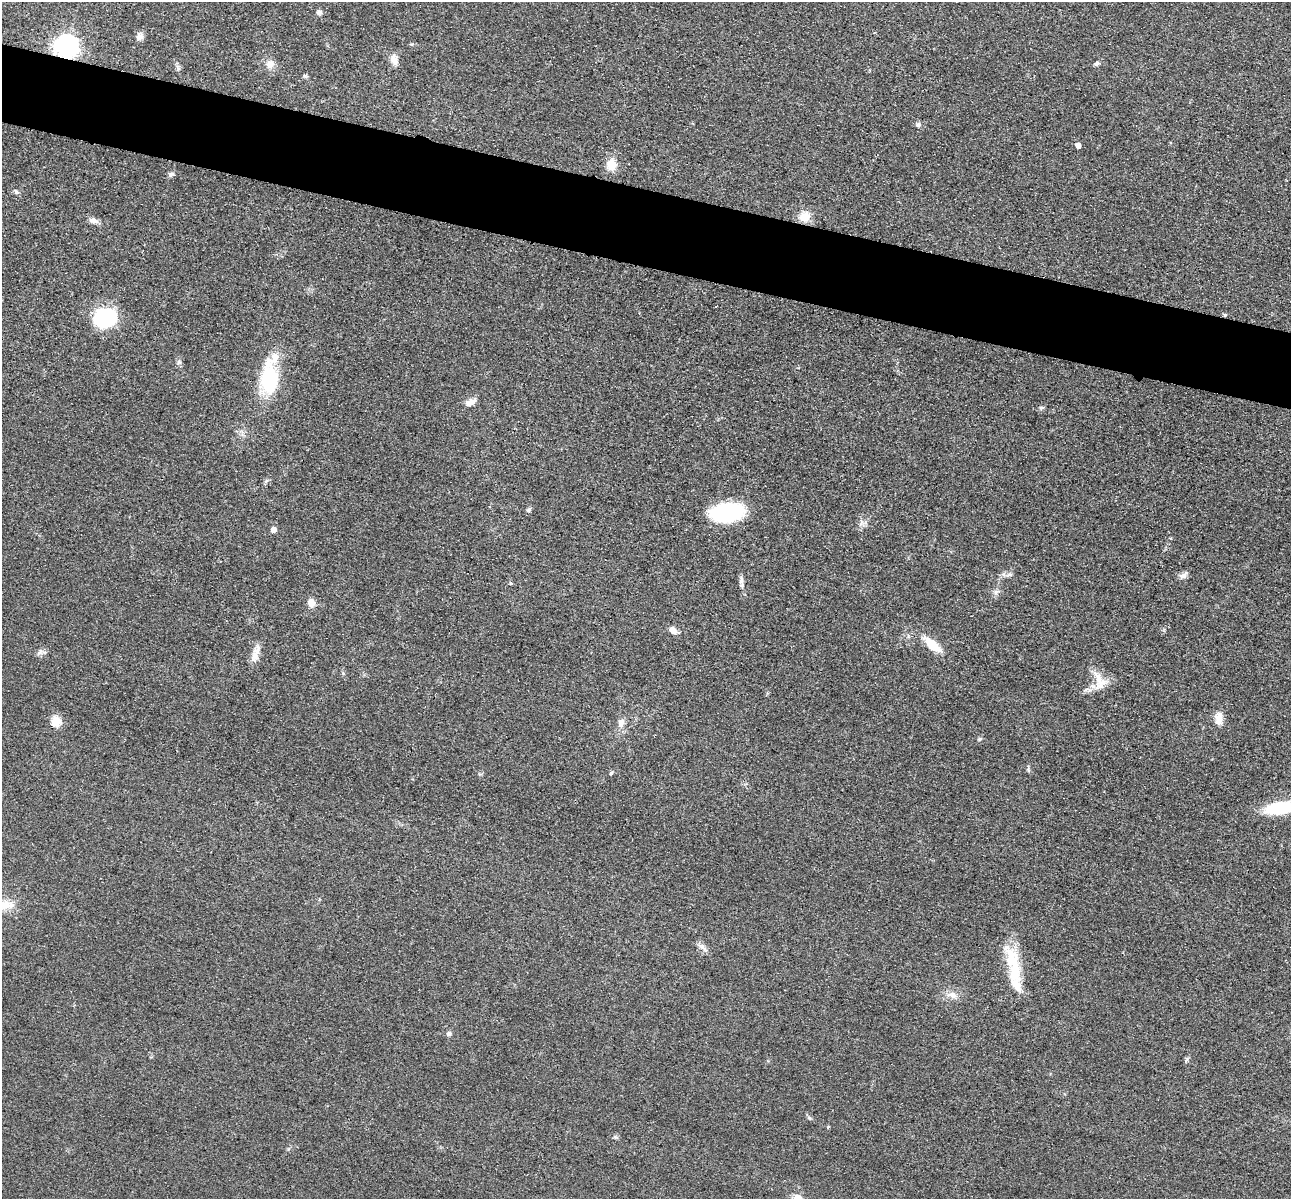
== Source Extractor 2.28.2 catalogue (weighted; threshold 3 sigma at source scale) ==
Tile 11 of 4 x 4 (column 3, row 3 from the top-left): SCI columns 2599-3887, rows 1474-2670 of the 5198 x 5216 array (HDU 1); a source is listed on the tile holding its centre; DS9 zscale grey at full resolution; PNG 1293 x 1201 px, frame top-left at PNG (2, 2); no overlay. Shown black and unused: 6% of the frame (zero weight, under 3 of 4 exposures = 3% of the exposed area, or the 3 px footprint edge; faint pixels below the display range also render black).
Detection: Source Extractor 2.28.2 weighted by HDU 2 'WHT'; one run over the whole footprint, this tile lists its part. Background 0.0485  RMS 0.0082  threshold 0.0368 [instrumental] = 3 sigma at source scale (4.5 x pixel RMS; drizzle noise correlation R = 1.50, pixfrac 1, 0.05/0.05 arcsec/px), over >= 5 px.
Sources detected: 56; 1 inside a brighter object's white glare — not listed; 3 inside a brighter listed object's ellipse — not listed separately; the other 52 listed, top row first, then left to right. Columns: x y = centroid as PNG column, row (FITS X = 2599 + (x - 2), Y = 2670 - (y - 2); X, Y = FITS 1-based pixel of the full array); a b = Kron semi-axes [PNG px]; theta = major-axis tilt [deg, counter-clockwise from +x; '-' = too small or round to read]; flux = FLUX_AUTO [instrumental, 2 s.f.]
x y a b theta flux
319 12 7 6 - 2.3
139 37 10 8 52 4.1
67 46 8 8 - 610
394 60 14 8 -67 6.1
1097 63 7 5 13 1.8
270 64 11 10 - 6.5
305 76 6 5 - 1.3
919 124 6 5 - 2.6
1078 145 5 5 - 4.1
611 164 13 11 79 12
171 174 8 6 43 2.1
16 192 7 5 -53 1.7
805 216 14 11 28 12
93 221 13 7 -23 4.3
1225 315 5 5 - 1
105 318 25 20 4 52
179 362 6 6 - 1.8
268 383 64 20 85 53
470 402 14 8 23 5.8
1042 408 8 4 8 1.3
528 510 7 5 41 1.8
727 513 30 17 7 76
273 530 5 5 - 6.6
1010 574 7 4 -19 1.6
1184 575 12 7 38 3.8
741 580 12 6 -87 3.1
511 583 5 4 - 1.1
996 592 9 6 29 2.6
311 603 10 8 -74 6
673 630 10 7 -38 4.8
933 645 27 11 -39 17
40 652 8 6 45 2.6
257 652 20 9 77 8
343 673 5 4 - 1.1
1100 681 29 15 -69 14
1219 718 16 10 87 7.9
56 722 15 13 85 8.4
621 723 13 9 75 5.6
980 739 6 4 21 1.2
1028 770 8 4 -69 1.4
611 773 6 4 45 0.95
1282 808 32 11 8 55
6 905 25 13 1 14
702 947 16 7 -43 4.3
1013 963 30 17 -53 23
952 995 16 9 -18 6.4
449 1034 6 5 - 2.3
1187 1059 7 4 -90 1.4
809 1118 7 4 -44 1.3
828 1127 5 4 - 0.69
615 1137 7 5 -10 1.4
797 1198 11 9 20 6.6
Overlapping masked pixels (flux is a lower limit): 2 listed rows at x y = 67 46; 1225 315
Isophote crosses this tile's border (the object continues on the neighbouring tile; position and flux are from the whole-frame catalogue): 3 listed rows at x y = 1282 808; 6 905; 797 1198